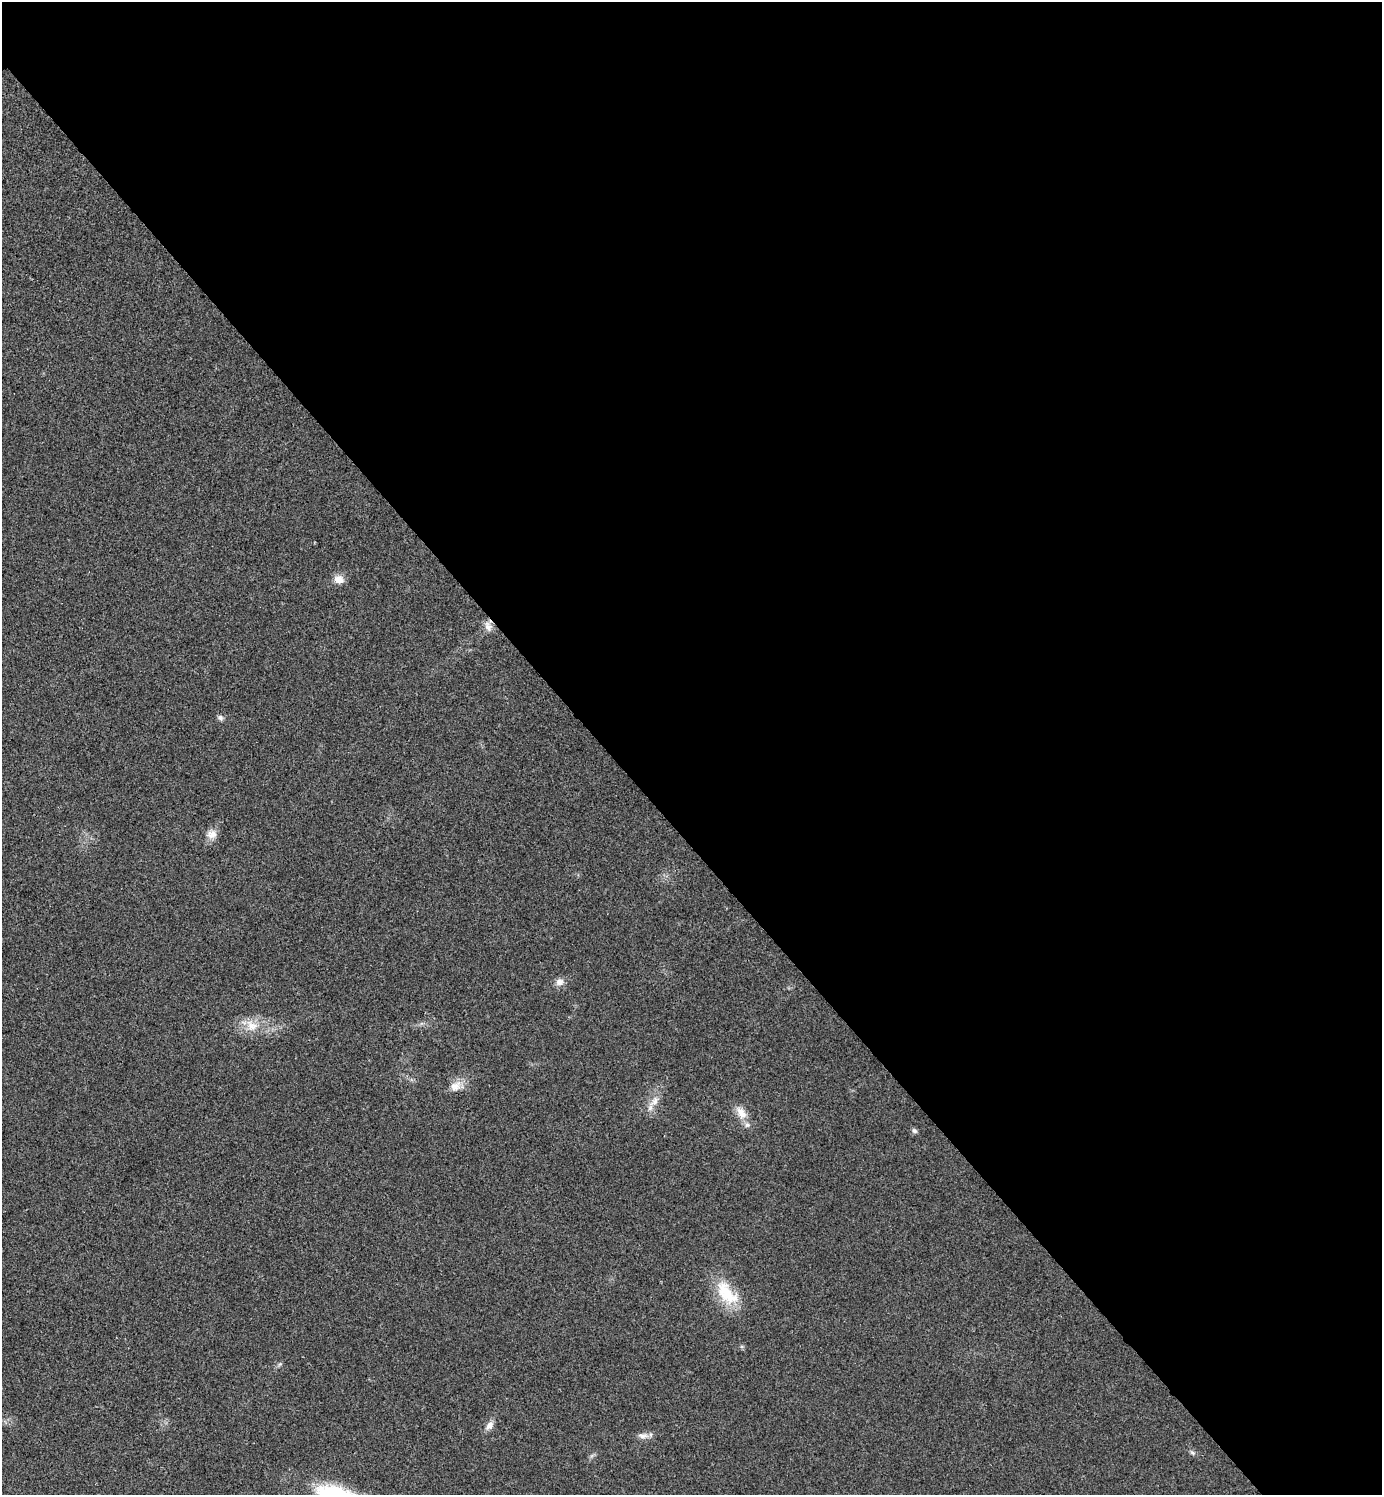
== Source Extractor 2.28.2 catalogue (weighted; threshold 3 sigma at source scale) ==
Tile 8 of 4 x 4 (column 4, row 2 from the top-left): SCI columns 4441-5820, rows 2990-4482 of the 5980 x 5981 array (HDU 1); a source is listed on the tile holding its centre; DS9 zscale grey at full resolution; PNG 1384 x 1497 px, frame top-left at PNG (2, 2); no overlay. Shown black and unused: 56% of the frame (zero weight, under 3 of 4 exposures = <1% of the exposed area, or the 3 px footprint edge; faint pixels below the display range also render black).
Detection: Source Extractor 2.28.2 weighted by HDU 2 'WHT'; one run over the whole footprint, this tile lists its part. Background 0.0281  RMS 0.0053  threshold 0.024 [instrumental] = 3 sigma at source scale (4.5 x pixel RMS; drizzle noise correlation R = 1.50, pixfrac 1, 0.05/0.05 arcsec/px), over >= 5 px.
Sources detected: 14; all 14 listed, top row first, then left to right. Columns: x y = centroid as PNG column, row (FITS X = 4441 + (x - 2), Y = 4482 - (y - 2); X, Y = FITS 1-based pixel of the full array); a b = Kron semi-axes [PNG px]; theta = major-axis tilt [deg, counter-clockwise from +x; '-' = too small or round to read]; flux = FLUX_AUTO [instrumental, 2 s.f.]
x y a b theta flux
339 579 13 10 -13 4.3
488 626 15 9 -67 3.3
220 718 7 6 - 1.4
212 834 14 11 6 4.2
559 982 11 9 1 2.9
251 1025 19 12 -38 7.5
455 1086 17 11 39 5.3
655 1101 13 8 71 4.2
741 1113 21 11 -57 6.3
914 1131 8 5 -27 1.1
727 1293 40 19 -50 19
489 1426 12 8 51 3
643 1436 15 6 -3 2.8
1192 1453 7 4 -45 0.97